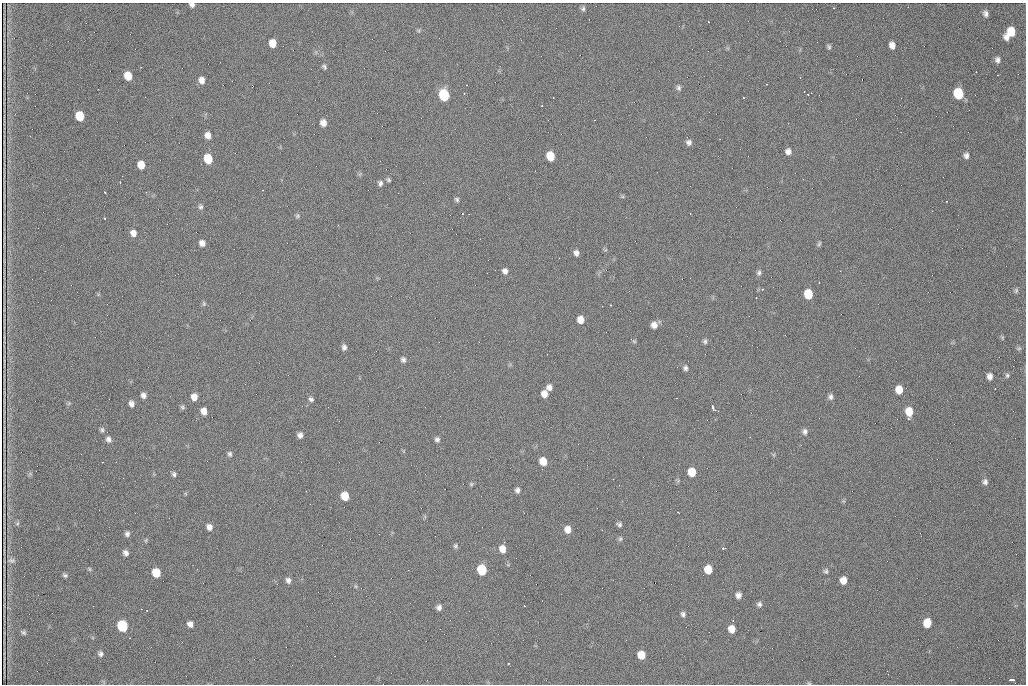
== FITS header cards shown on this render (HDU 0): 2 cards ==
NAXIS1  =                 1024 /fastest changing axis
NAXIS2  =                  682 /next to fastest changing axis

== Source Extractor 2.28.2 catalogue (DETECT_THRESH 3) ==
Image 1024 x 682 px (HDU 0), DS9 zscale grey, 1 PNG px = 1 image px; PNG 1028 x 686 px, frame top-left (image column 1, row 682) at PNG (2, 3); no overlay
Background 837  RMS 21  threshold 62.8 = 3 sigma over >= 5 px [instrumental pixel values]
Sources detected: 143; all 143 listed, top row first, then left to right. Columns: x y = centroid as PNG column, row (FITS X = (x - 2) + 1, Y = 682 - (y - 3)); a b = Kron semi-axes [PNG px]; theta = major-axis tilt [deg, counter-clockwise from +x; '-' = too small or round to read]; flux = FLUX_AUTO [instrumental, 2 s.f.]
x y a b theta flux
192 5 5 4 - 4500
583 8 7 6 - 3000
833 8 2 2 - 1000
986 14 7 6 - 4900
419 30 6 4 72 1800
1011 31 9 7 46 28000
1007 37 7 5 64 5900
272 43 7 6 - 18000
892 45 7 6 - 9100
829 47 7 5 -62 2600
997 60 7 5 -84 4600
324 67 7 4 -60 2700
976 72 2 2 - 690
128 76 7 6 - 23000
862 79 2 2 - 800
202 80 7 6 - 8500
252 86 4 2 - 4200
679 88 8 7 - 3700
464 93 3 3 - 1600
958 93 8 7 - 71000
808 94 2 2 - 1200
444 95 8 6 -76 110000
553 97 2 2 - 810
743 97 2 2 - 1100
821 101 2 2 - 940
80 116 7 6 - 37000
595 120 2 2 - 770
323 123 6 5 - 9900
208 135 7 6 - 9400
689 142 7 6 - 5200
788 151 7 7 - 6300
966 155 7 6 - 5100
550 156 7 6 - 33000
208 159 7 6 - 39000
141 165 7 6 - 18000
803 179 2 2 - 710
389 180 5 5 - 2400
120 182 3 2 - 960
380 183 7 6 - 3900
104 192 3 2 - 1400
457 199 6 5 - 2800
946 201 2 2 - 990
201 207 7 6 - 3500
932 211 2 2 - 660
469 214 2 2 - 770
690 214 2 2 - 950
297 216 7 6 - 2700
104 218 3 2 - 1800
133 233 7 6 - 8700
202 243 7 6 - 7400
819 244 7 4 63 2400
605 250 6 3 18 1600
576 253 6 5 - 5600
505 271 7 6 - 5700
840 271 2 2 - 740
759 273 8 6 76 3600
763 289 3 2 - 790
1016 290 7 5 76 2700
808 294 7 6 - 39000
756 298 3 2 - 1700
204 304 7 5 -90 2300
610 305 3 2 - 1400
580 320 7 6 - 13000
654 325 7 6 - 8700
1002 337 7 5 -80 1900
634 341 6 5 - 2000
705 341 7 6 - 3200
344 347 7 6 - 4600
1019 348 8 5 6 2500
403 360 7 6 - 3900
1013 366 2 2 - 8500
685 368 6 5 - 3600
1007 375 7 6 - 3000
990 376 7 6 - 6700
549 387 6 6 - 6500
899 389 7 6 - 19000
544 394 6 6 - 11000
143 395 6 5 - 5200
194 397 7 6 - 11000
830 397 7 6 - 4400
311 399 7 6 - 3400
69 403 6 4 46 2000
131 404 7 5 -72 5800
182 407 6 5 - 2400
712 407 6 3 -73 6900
204 411 7 6 - 11000
718 411 2 2 - 770
909 412 9 7 -85 22000
102 430 6 6 - 3300
805 431 8 6 -88 4600
300 435 6 6 - 5900
108 439 8 6 -72 5100
437 439 6 6 - 3800
230 454 7 5 -78 3200
543 461 7 6 - 20000
102 462 3 2 - 1500
692 472 7 6 - 27000
174 474 6 5 - 3200
613 479 2 2 - 930
985 482 8 6 -85 4600
471 484 5 5 - 2100
517 490 6 5 - 4600
345 496 7 6 - 25000
99 510 2 2 - 890
678 512 3 2 - 2300
17 523 6 4 45 2100
619 524 5 5 - 3300
209 527 7 6 - 6800
568 529 8 7 - 12000
127 534 7 6 - 4000
620 539 7 5 88 2800
146 540 6 4 72 1700
504 542 2 2 - 4700
455 546 7 6 - 2700
723 548 3 3 - 4700
502 549 8 6 -76 12000
125 553 6 5 - 5200
11 560 11 7 -2 1600
89 569 6 4 -61 1800
708 569 7 6 - 23000
482 570 7 6 - 64000
826 571 7 6 - 2800
156 573 7 6 - 32000
65 575 6 5 - 2700
288 580 7 6 - 4800
843 580 7 6 - 13000
355 586 6 4 -71 1800
738 595 7 6 - 5900
759 604 7 6 - 3800
524 606 3 2 - 1100
439 607 6 6 - 5300
683 614 7 5 -61 3700
927 623 7 6 - 27000
190 624 6 5 - 6400
122 626 7 6 - 100000
732 629 6 6 - 14000
23 632 8 5 -31 2900
182 642 2 2 - 620
101 654 6 6 - 3900
641 655 7 6 - 21000
508 664 3 3 - 1600
1012 680 5 2 - 7200
809 683 5 5 - 1500
At the frame edge (FLAGS 8, measured only in part): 2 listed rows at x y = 192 5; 809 683

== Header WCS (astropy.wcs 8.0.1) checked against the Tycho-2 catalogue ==
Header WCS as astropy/WCSLIB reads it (CRVAL/CRPIX/CD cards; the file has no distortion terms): RA---TAN/DEC--TAN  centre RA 07:09:22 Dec +30:56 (107.34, +30.93 deg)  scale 1.43 arcsec/px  FOV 24.4' x 16.3'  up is -93 deg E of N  parity flipped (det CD > 0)
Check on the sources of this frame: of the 60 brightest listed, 5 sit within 2.1 arcsec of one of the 9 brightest Tycho-2 stars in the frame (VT <= 12.48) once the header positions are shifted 0.82 arcsec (0.44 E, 0.69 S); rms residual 0.78 arcsec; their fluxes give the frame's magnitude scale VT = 23.55 - 2.5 log10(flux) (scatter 0.19 mag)
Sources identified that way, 5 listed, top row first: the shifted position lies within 2.1 arcsec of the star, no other Tycho-2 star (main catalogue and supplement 1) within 4.2 arcsec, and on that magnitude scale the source's flux lands within +1.5 / -3 mag of the star's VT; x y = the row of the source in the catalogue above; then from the Tycho-2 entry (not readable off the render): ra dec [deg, ICRS J2000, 3 dp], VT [Tycho-2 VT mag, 2 dp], TYC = Tycho-2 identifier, HIP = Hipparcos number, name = IAU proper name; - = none
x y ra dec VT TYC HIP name
958 93 107.215 +31.104 11.64 2438-821-1 - -
444 95 107.226 +30.900 10.76 2438-883-1 - -
80 116 107.244 +30.756 12.13 2438-718-1 - -
208 159 107.261 +30.807 12.26 2438-856-1 - -
482 570 107.445 +30.924 11.38 2438-1056-1 - -